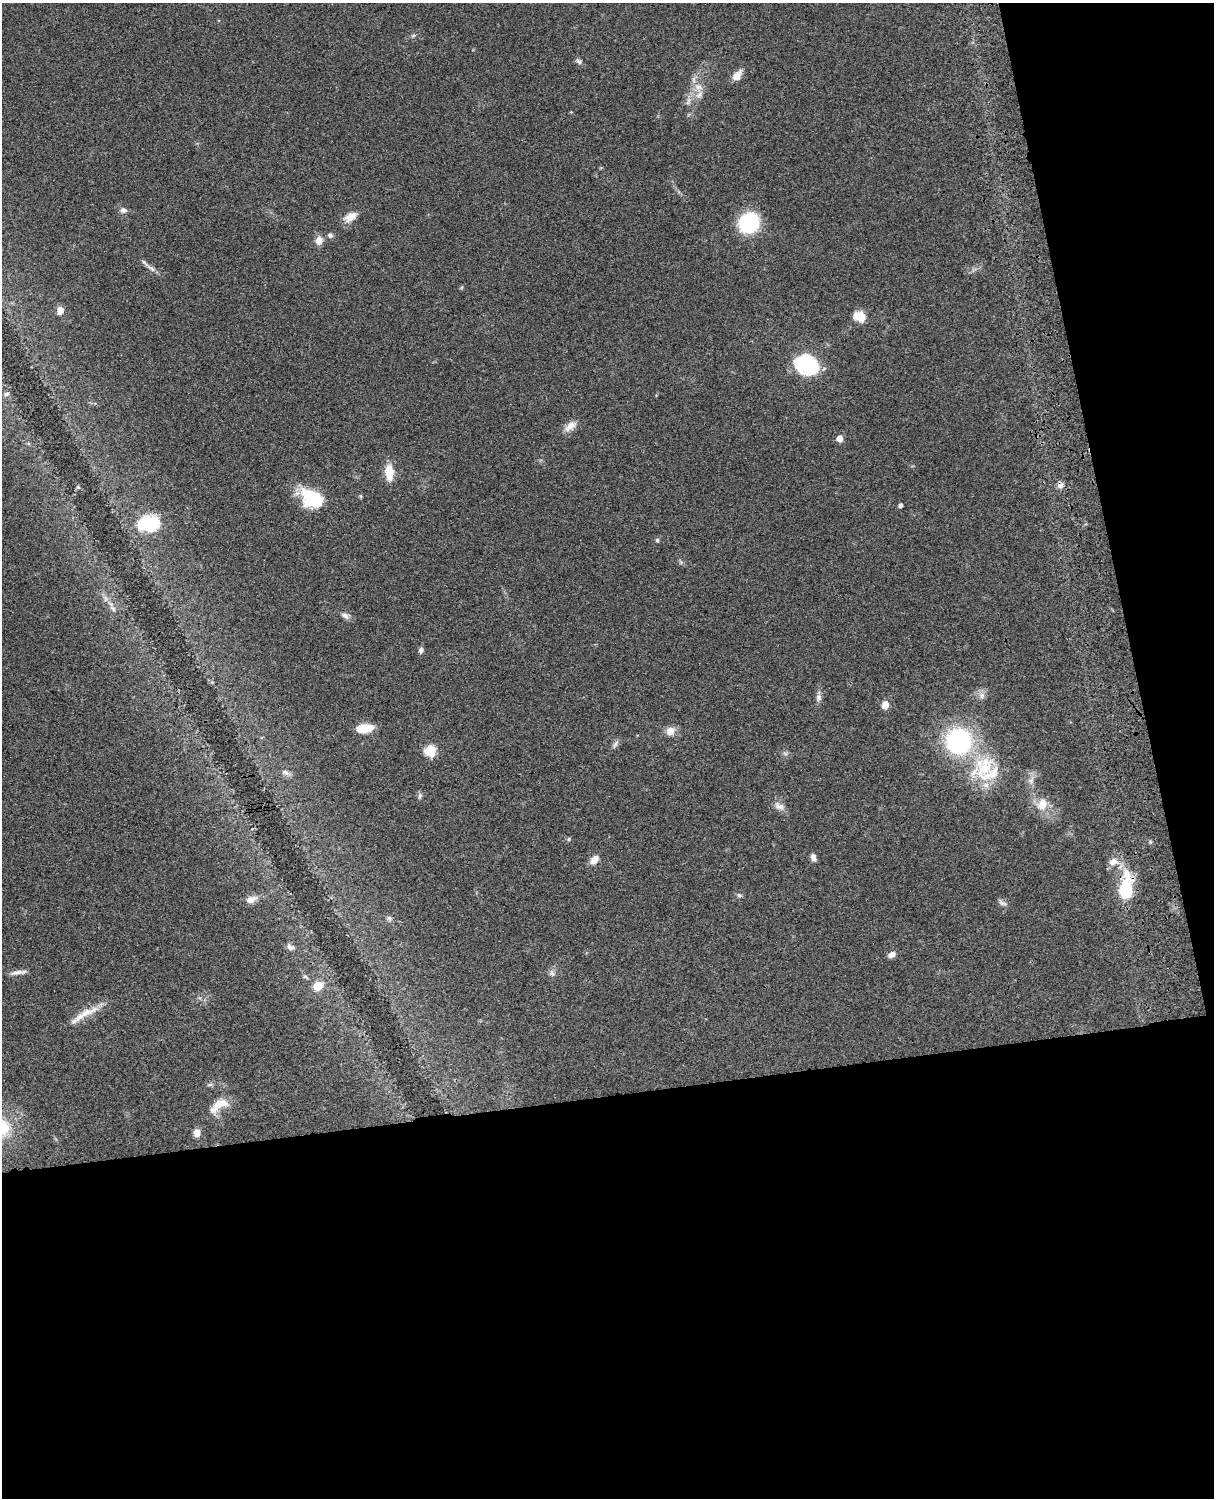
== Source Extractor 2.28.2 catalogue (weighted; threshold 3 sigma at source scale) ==
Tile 12 of 4 x 3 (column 4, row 3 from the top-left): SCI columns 3758-4969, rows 277-1772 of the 5088 x 4926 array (HDU 1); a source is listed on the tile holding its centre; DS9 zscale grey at full resolution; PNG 1216 x 1500 px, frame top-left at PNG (2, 3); no overlay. Shown black and unused: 33% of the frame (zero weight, under 3 of 4 exposures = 6% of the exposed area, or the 3 px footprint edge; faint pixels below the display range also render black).
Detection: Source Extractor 2.28.2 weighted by HDU 2 'WHT'; one run over the whole footprint, this tile lists its part. Background 0.0779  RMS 0.0058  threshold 0.0263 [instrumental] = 3 sigma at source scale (4.5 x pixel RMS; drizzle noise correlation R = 1.50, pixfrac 1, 0.05/0.05 arcsec/px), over >= 5 px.
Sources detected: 65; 4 inside a brighter listed object's ellipse — not listed separately; the other 61 listed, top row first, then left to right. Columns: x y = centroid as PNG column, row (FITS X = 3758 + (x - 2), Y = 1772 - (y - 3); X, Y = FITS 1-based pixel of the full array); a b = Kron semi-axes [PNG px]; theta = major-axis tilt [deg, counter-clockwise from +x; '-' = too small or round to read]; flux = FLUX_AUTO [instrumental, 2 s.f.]
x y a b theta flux
413 36 7 4 20 0.84
579 61 10 6 -40 1.6
737 76 11 7 53 6.5
698 87 13 9 -26 5
688 101 13 4 65 2.2
123 210 9 7 -20 2.2
350 217 17 10 27 5.7
749 223 16 15 - 48
330 235 6 6 - 1.5
319 240 10 8 87 4.4
145 263 18 4 -47 2.2
60 311 9 7 79 3.8
860 316 13 10 -20 9.4
807 365 23 17 -25 39
6 394 8 5 10 1.4
570 426 17 9 37 5.1
839 439 5 5 - 5.1
389 472 19 9 -87 9.8
1060 485 8 7 - 2.5
78 487 5 4 - 0.74
313 499 23 16 -28 32
901 505 4 4 - 1.8
148 523 24 17 2 27
657 540 5 5 - 0.82
113 608 10 5 -41 1.8
345 616 11 7 -37 2.4
421 650 7 6 - 1.5
982 695 9 7 77 2.5
819 697 10 7 -86 2.2
885 705 8 7 - 4.5
365 728 15 7 5 15
670 731 11 10 - 5
958 741 20 20 - 87
615 744 13 5 60 1.7
430 751 6 6 - 38
785 753 7 4 -19 1.1
985 767 40 27 63 32
285 772 9 7 -31 2.2
1031 781 9 6 -6 1.8
420 796 7 5 78 1.2
1042 804 17 14 71 8.5
779 806 16 9 -30 3.6
569 839 5 5 - 0.83
813 858 9 6 -71 2.6
594 860 10 7 48 5.6
1113 862 12 10 29 4.6
1125 890 17 11 76 30
739 895 7 5 -5 1.1
251 900 15 9 22 3.9
1002 903 14 6 -28 1.9
389 918 6 6 - 1.3
290 947 13 7 -34 2.3
892 955 10 7 28 2.5
18 972 23 5 8 3
552 973 8 7 - 1.8
305 977 8 4 -26 0.97
318 986 9 7 29 11
84 1014 46 8 30 9.8
210 1085 8 4 9 1
221 1104 23 10 22 9.1
197 1133 7 7 - 4.7
Overlapping masked pixels (flux is a lower limit): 1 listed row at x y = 1125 890